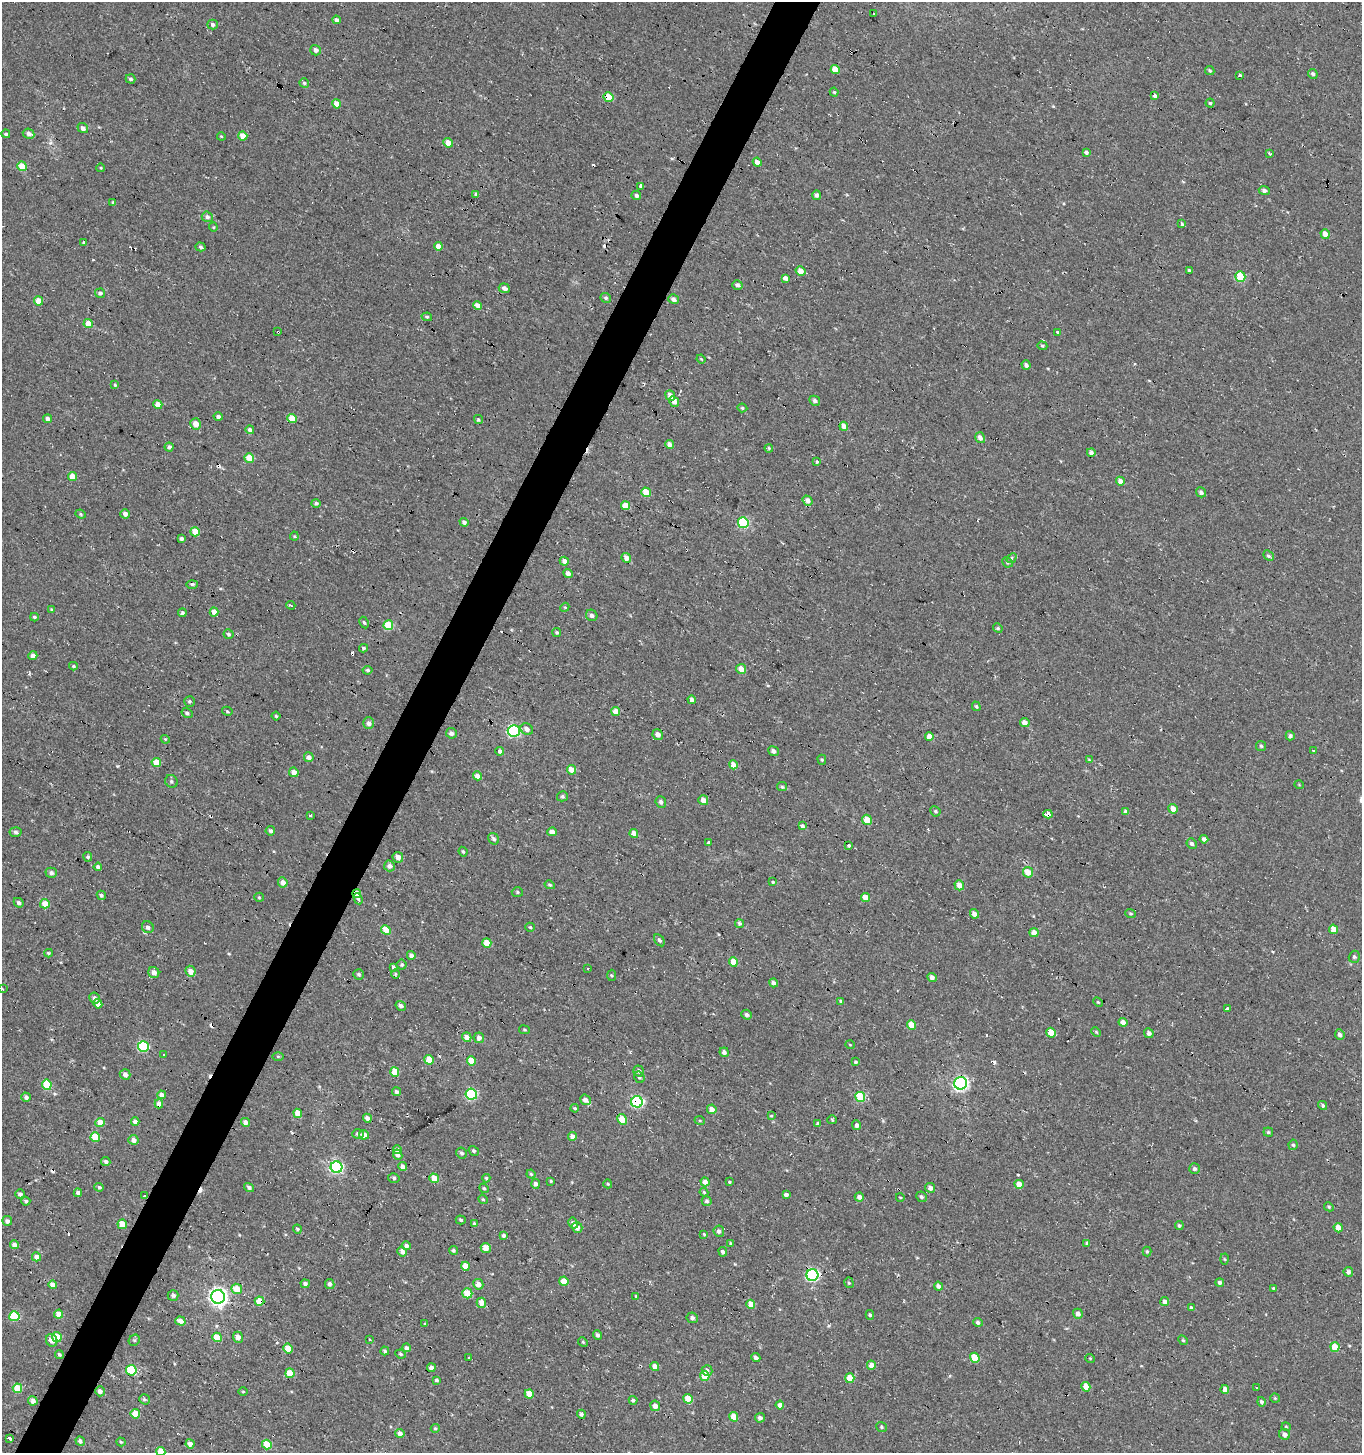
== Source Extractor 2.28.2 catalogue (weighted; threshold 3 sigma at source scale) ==
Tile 7 of 4 x 4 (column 3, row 2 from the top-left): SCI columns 2967-4326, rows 2907-4357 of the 5950 x 5842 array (HDU 1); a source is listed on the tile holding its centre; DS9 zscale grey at full resolution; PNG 1364 x 1455 px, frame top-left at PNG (2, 2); each listed source drawn as its Kron ellipse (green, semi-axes under 4 px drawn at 4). Shown black and unused: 3% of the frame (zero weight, under 2 of 3 exposures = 3% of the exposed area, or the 3 px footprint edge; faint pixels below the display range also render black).
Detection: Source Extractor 2.28.2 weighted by HDU 2 'WHT'; one run over the whole footprint, this tile lists its part. Background 0.00441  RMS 0.005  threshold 0.0225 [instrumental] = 3 sigma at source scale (4.5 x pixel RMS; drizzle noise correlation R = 1.50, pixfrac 1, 0.0396/0.0396 arcsec/px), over >= 5 px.
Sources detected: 437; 23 cosmic-ray / hot-pixel residue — neither listed nor drawn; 1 inside a brighter listed object's ellipse — not listed separately; the other 413 listed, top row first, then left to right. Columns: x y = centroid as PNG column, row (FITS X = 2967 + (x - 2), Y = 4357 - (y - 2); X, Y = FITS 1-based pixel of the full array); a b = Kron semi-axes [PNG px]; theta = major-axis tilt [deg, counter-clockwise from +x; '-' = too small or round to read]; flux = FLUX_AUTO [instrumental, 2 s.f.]
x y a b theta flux
874 14 3 3 - 5.2
336 20 4 4 - 1.9
213 24 5 5 - 1.3
315 50 5 5 - 2.3
835 70 4 4 - 4.9
1210 70 5 4 - 0.68
1313 74 5 4 - 1.1
1240 75 4 2 - 0.96
131 79 5 4 - 1
304 83 5 4 - 1
834 92 4 4 - 0.67
1155 96 3 3 - 3.4
608 97 5 4 - 9.5
1210 103 4 4 - 0.71
337 104 5 4 - 5.5
83 128 5 5 - 2.1
6 134 4 4 - 0.91
28 134 6 5 - 2
221 136 4 3 - 0.45
243 136 4 4 - 5.8
448 143 5 4 - 4.9
1086 152 4 4 - 1.3
1270 154 3 3 - 1.7
757 162 4 4 - 2.7
22 166 5 4 - 10
101 168 4 3 - 0.41
641 186 3 3 - 2.9
1264 191 5 4 - 1.5
476 194 4 4 - 1.3
636 195 5 4 - 1.5
817 195 5 4 - 1.7
113 202 4 4 - 0.61
207 217 5 5 - 1.6
1182 224 3 3 - 4.5
213 227 4 4 - 0.48
1325 234 5 4 - 3.1
84 243 4 4 - 0.7
438 246 4 4 - 4.2
200 247 5 4 - 1
1189 270 4 3 - 0.74
801 271 5 4 - 4.5
1240 277 5 5 - 21
785 278 4 4 - 6.9
737 285 5 4 - 1.2
504 288 5 4 - 2.1
100 293 5 4 - 1.3
606 298 5 5 - 1.1
674 299 5 4 - 2
38 301 4 4 - 7.4
477 306 4 4 - 3.6
427 317 5 4 - 0.87
88 324 4 4 - 7.2
278 332 3 2 - 1
1057 332 3 3 - 2.6
1042 346 5 4 - 0.64
701 359 4 3 - 0.41
1026 365 5 4 - 1.2
115 385 3 3 - 0.59
670 396 5 4 - 4.1
815 401 5 4 - 1.3
674 402 5 4 - 2.9
158 404 4 4 - 4.6
742 408 5 4 - 0.69
218 417 4 4 - 1.3
47 419 4 4 - 1.8
292 419 4 4 - 9.2
478 419 4 4 - 0.68
196 424 5 5 - 4.9
844 426 4 4 - 3.4
250 430 4 4 - 1.9
980 438 6 4 -55 2.2
669 444 4 4 - 2.7
169 447 4 4 - 1.5
769 448 4 3 - 0.6
1091 452 4 4 - 1.6
249 458 5 4 - 9.7
817 461 4 3 - 3.4
72 476 4 4 - 7.5
1120 481 4 4 - 2.8
646 492 5 4 - 8.6
1201 492 5 4 - 1.5
808 501 5 4 - 2.8
316 503 5 4 - 1.1
625 506 4 4 - 6.9
81 514 5 4 - 0.61
125 514 4 4 - 2.6
464 522 4 4 - 1.8
743 523 5 5 - 36
195 532 5 4 - 8.7
294 536 4 4 - 0.54
181 539 4 3 - 1.2
1268 556 6 4 -42 0.98
626 558 5 4 - 2.7
1011 558 5 4 - 0.94
564 561 4 4 - 2.5
1007 562 5 5 - 0.83
568 573 5 4 - 1.6
192 584 6 3 1 0.81
291 605 4 3 - 0.77
565 607 4 3 - 0.46
52 609 4 4 - 0.75
214 612 4 4 - 5.4
182 613 4 4 - 0.88
592 615 6 5 - 1.3
34 617 4 4 - 0.94
364 622 6 4 -61 0.83
388 625 5 4 - 14
998 628 5 4 - 0.57
557 632 5 4 - 0.71
229 634 5 5 - 1
363 648 4 3 - 0.94
33 656 4 4 - 2.1
73 666 4 3 - 0.67
741 669 5 5 - 4.3
367 670 5 4 - 0.93
692 700 4 4 - 1.9
190 701 5 5 - 0.77
976 706 5 3 - 0.68
227 711 5 3 - 0.69
616 711 4 4 - 4.8
187 713 6 5 - 1.3
276 716 4 4 - 0.67
368 723 6 5 - 1.6
1025 723 5 4 - 3.4
527 729 7 5 -35 2.5
514 731 6 6 - 71
451 733 5 5 - 1.7
658 735 5 5 - 2.5
929 736 4 4 - 3.6
1290 736 5 4 - 1.1
165 739 4 3 - 0.48
1261 746 5 5 - 0.68
499 751 4 3 - 5.6
773 751 5 4 - 2.1
1314 751 3 3 - 3
309 757 5 4 - 2.4
822 760 5 4 - 0.63
1089 760 4 4 - 0.44
156 762 5 4 - 8.8
733 765 4 4 - 4.8
572 770 5 4 - 4.5
294 772 5 4 - 4
477 776 4 4 - 3.1
171 781 6 6 - 1
1299 785 5 3 - 0.37
782 787 5 4 - 0.68
562 796 5 5 - 0.79
703 800 5 4 - 4.1
661 802 6 5 - 1.8
1173 809 5 4 - 4.1
935 811 5 5 - 0.87
1126 812 4 4 - 1.9
1048 814 5 3 - 57
310 815 3 2 - 0.9
867 820 5 4 - 7.4
803 826 3 3 - 7.9
270 831 5 4 - 1.1
15 832 6 4 -6 1.3
552 832 4 4 - 3.2
634 833 4 4 - 4.5
494 839 6 5 - 1.3
1204 839 4 4 - 1.6
709 843 4 3 - 4.3
1192 844 5 4 - 1.2
849 846 3 3 - 7
463 852 5 3 - 0.61
88 857 5 4 - 0.99
398 857 5 5 - 3.2
389 866 5 5 - 2
98 867 4 4 - 1.7
1028 872 5 5 - 5.3
51 873 6 5 - 1.4
283 882 5 4 - 3.3
773 882 3 3 - 0.58
550 885 5 4 - 0.75
959 885 5 5 - 4.4
517 892 5 5 - 0.76
357 894 4 4 - 7.7
101 895 5 4 - 0.98
259 897 5 4 - 0.59
865 897 4 4 - 4.5
358 899 5 4 - 1.5
19 903 5 4 - 0.99
45 904 5 4 - 6.3
1131 913 6 3 -18 0.59
974 914 5 4 - 2.9
739 923 5 4 - 0.75
148 927 6 5 - 1.5
530 927 4 4 - 0.58
1333 929 5 4 - 6.8
386 930 5 4 - 6
1034 933 4 4 - 3.9
659 940 6 4 -56 1.3
487 943 5 4 - 6.7
48 953 4 4 - 0.59
411 955 4 4 - 1.8
1354 957 6 5 - 0.95
733 962 5 4 - 7.9
402 965 5 5 - 0.89
393 967 3 3 - 6.1
588 968 3 2 - 0.55
190 971 5 5 - 4.1
154 972 6 5 - 3.2
359 974 5 5 - 0.79
395 974 5 3 - 0.5
612 975 6 4 -86 0.71
932 977 5 4 - 1.9
773 983 5 4 - 1.7
2 989 4 3 - 2.5
95 998 5 5 - 2
841 1001 4 3 - 0.74
1098 1002 5 3 - 0.5
98 1004 4 4 - 3.5
401 1006 5 4 - 1.5
1227 1008 3 3 - 2.1
747 1015 5 5 - 1.4
1123 1022 4 4 - 3
911 1025 5 4 - 8.8
524 1030 5 3 - 0.5
1096 1032 5 4 - 0.54
1051 1033 5 4 - 9.2
1149 1033 5 4 - 1.8
1340 1035 5 4 - 2.1
467 1037 5 4 - 3.2
479 1038 5 5 - 2
850 1045 4 3 - 0.37
143 1046 5 5 - 42
724 1052 5 4 - 1.9
164 1055 3 2 - 0.77
278 1056 6 4 -1 0.57
429 1060 5 4 - 9.2
471 1061 4 4 - 7.1
856 1062 4 4 - 0.83
639 1071 5 5 - 1.5
395 1072 5 4 - 9.7
125 1074 5 5 - 2.6
639 1077 6 5 - 1.1
960 1083 6 6 - 130
47 1085 5 5 - 18
396 1092 5 4 - 1.2
471 1094 6 5 - 48
161 1095 4 4 - 3
26 1097 5 4 - 1.8
860 1097 5 5 - 23
585 1100 6 5 - 2.4
637 1102 6 5 - 60
159 1104 4 4 - 3.9
1323 1105 5 4 - 1
575 1108 4 4 - 0.76
712 1109 5 4 - 3.3
298 1113 5 4 - 8.3
771 1116 4 4 - 0.46
367 1118 4 4 - 1.9
622 1119 5 4 - 8.8
832 1120 5 4 - 0.62
700 1121 5 3 - 0.47
135 1122 4 4 - 2.7
246 1122 4 4 - 2.4
100 1123 4 4 - 7.3
818 1124 4 3 - 1.2
857 1125 5 4 - 1.4
1268 1132 4 4 - 0.64
358 1134 6 5 - 1.2
364 1135 5 4 - 3.9
572 1136 4 4 - 3.1
95 1137 5 4 - 14
133 1140 5 5 - 2.8
1293 1145 5 4 - 0.82
397 1150 4 4 - 1.6
474 1151 5 4 - 0.83
462 1153 5 5 - 1.1
398 1155 5 4 - 2.3
106 1161 5 4 - 1.6
337 1167 6 6 - 75
403 1167 4 4 - 2.1
1195 1169 5 5 - 1.3
531 1174 4 4 - 0.66
394 1178 6 4 -16 0.91
434 1178 5 4 - 6.5
486 1178 4 3 - 0.63
551 1181 3 2 - 0.52
705 1182 4 4 - 2.8
729 1182 3 3 - 2.5
536 1184 5 4 - 1.5
608 1184 4 4 - 0.56
1019 1184 4 4 - 4.6
99 1187 5 4 - 0.88
249 1187 5 4 - 1.2
484 1188 5 4 - 0.62
930 1188 5 4 - 2.1
704 1192 4 3 - 0.57
78 1193 4 4 - 1.9
20 1194 5 5 - 1.6
786 1195 4 3 - 1.4
144 1196 3 3 - 2.4
859 1197 4 4 - 2.3
900 1197 4 2 - 0.4
921 1197 5 5 - 1.1
483 1199 5 4 - 0.59
26 1201 4 4 - 1
707 1201 5 5 - 1
1329 1207 5 4 - 0.68
461 1220 5 4 - 0.73
7 1221 5 5 - 1.7
573 1223 5 4 - 1.8
122 1224 5 4 - 9.8
474 1224 4 3 - 0.77
1179 1226 4 4 - 0.87
577 1228 5 5 - 3.3
1338 1228 5 4 - 4.2
297 1229 5 3 - 0.63
719 1231 5 5 - 1.6
704 1234 3 3 - 0.64
504 1235 4 4 - 1
731 1243 4 3 - 0.57
1087 1243 4 4 - 0.95
14 1245 4 4 - 3.5
406 1246 4 4 - 1.7
486 1248 5 5 - 4.5
453 1250 4 4 - 0.93
402 1251 5 4 - 2.3
723 1252 5 4 - 1.4
1147 1252 5 4 - 0.66
36 1257 4 4 - 3.8
1224 1259 5 3 - 0.54
465 1266 4 4 - 6.6
1348 1272 5 4 - 1.4
812 1275 6 6 - 78
564 1281 4 4 - 6.3
1220 1282 4 4 - 1.1
849 1283 5 4 - 0.76
305 1284 4 4 - 1.4
330 1284 5 4 - 1.6
478 1284 5 5 - 3.4
52 1285 4 4 - 3.9
938 1286 5 4 - 1.8
1273 1288 3 2 - 0.41
237 1289 5 5 - 8.1
467 1293 5 5 - 11
173 1295 5 5 - 1.2
636 1296 3 3 - 0.47
218 1297 7 7 - 200
259 1301 5 4 - 9
1165 1301 4 4 - 2.1
481 1303 5 4 - 3.9
751 1304 5 4 - 6.2
1191 1308 4 4 - 1.5
59 1314 4 4 - 5.6
1078 1314 5 4 - 2.4
870 1315 5 4 - 0.71
14 1316 5 5 - 22
692 1318 5 5 - 1.4
180 1321 5 4 - 3.2
978 1322 5 4 - 1.3
425 1324 4 4 - 0.46
597 1335 5 4 - 1.2
57 1337 5 4 - 8.8
217 1337 5 4 - 7.4
238 1337 6 5 - 2.9
52 1340 6 5 - 4.4
134 1340 6 5 - 0.79
370 1340 3 3 - 0.72
1183 1340 5 4 - 0.61
583 1342 5 4 - 0.57
1335 1347 5 4 - 9.2
406 1348 4 4 - 1.6
288 1349 5 4 - 8.2
385 1351 4 3 - 0.96
59 1354 4 4 - 0.81
400 1354 5 3 - 0.77
469 1357 3 2 - 0.52
756 1358 4 4 - 2
975 1358 5 4 - 12
1090 1358 5 3 - 0.41
871 1365 4 4 - 3.4
655 1366 4 4 - 3.4
431 1368 4 4 - 2.2
131 1370 5 5 - 25
707 1370 5 5 - 1.4
290 1373 5 4 - 8.4
705 1376 5 4 - 9.8
850 1378 5 4 - 9
437 1380 3 3 - 0.97
1086 1387 4 4 - 5.5
17 1388 5 4 - 14
1257 1388 3 2 - 0.7
1225 1390 4 4 - 4.4
100 1391 5 5 - 2.5
243 1392 5 3 - 0.53
529 1394 5 4 - 6.9
1275 1398 5 4 - 0.55
144 1399 5 5 - 1
688 1399 5 4 - 10
633 1400 4 3 - 0.92
33 1401 4 4 - 3
1261 1402 5 4 - 1.1
780 1405 4 4 - 2.6
655 1406 5 5 - 3
135 1414 5 4 - 7.5
581 1414 4 4 - 1.1
734 1417 5 4 - 7.6
760 1418 5 4 - 1.6
881 1427 5 4 - 0.84
1286 1427 4 4 - 0.54
435 1428 4 4 - 0.61
400 1433 5 4 - 2.5
1284 1434 6 5 - 2.2
10 1439 3 3 - 21
80 1441 5 4 - 1.5
121 1442 4 4 - 0.59
190 1444 4 4 - 3.2
267 1445 5 4 - 10
161 1451 5 4 - 8.8
Overlapping masked pixels (flux is a lower limit): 11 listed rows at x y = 608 97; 278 332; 292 419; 1048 814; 357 894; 1051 1033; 637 1102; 159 1104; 144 1196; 812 1275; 259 1301
Isophote crosses this tile's border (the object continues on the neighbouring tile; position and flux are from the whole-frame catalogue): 2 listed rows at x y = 2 989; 161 1451